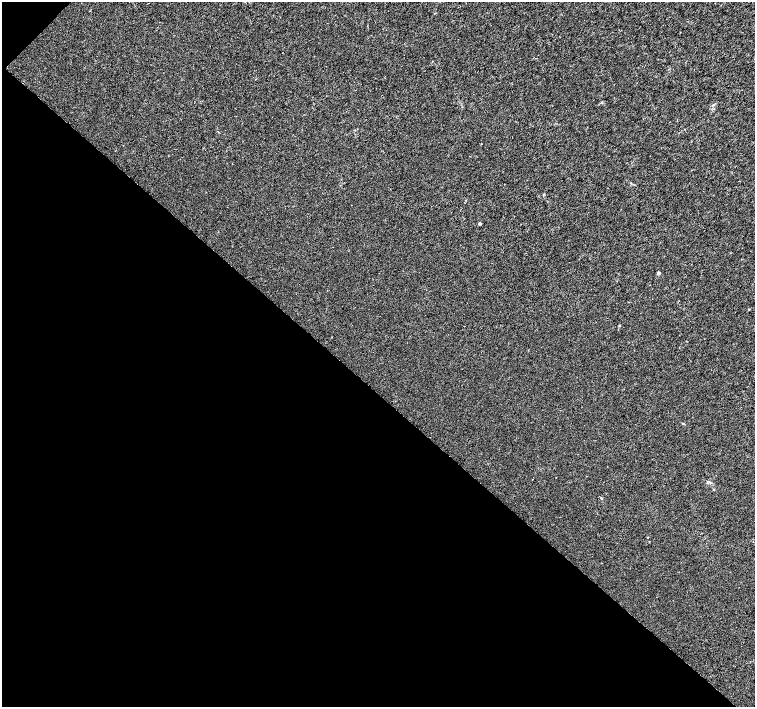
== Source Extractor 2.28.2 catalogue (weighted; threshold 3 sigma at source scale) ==
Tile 9 of 4 x 4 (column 1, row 3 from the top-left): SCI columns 8-1512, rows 1638-3046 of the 6026 x 6026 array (HDU 1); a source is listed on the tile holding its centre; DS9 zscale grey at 2 x 2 block average (1 PNG px = mean of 2 x 2 image px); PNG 757 x 709 px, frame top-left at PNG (2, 2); no overlay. Shown black and unused: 45% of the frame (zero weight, under 3 of 4 exposures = <1% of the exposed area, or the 3 px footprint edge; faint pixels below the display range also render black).
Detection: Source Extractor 2.28.2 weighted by HDU 2 'WHT'; one run over the whole footprint, this tile lists its part. Background 0.00102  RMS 0.0021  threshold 0.00956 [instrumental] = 3 sigma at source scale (4.5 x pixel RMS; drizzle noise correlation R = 1.50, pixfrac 1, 0.0396/0.0396 arcsec/px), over >= 5 px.
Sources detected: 5; all 5 listed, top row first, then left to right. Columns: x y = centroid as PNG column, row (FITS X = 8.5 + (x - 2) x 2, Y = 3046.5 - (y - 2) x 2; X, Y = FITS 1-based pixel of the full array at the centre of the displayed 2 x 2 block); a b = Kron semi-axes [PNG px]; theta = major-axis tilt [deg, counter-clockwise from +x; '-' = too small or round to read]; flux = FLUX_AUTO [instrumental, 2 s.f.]
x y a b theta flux
479 224 2 2 - 1.1
658 273 2 2 - 2.1
749 309 3 2 - 0.31
708 482 3 3 - 0.53
601 498 3 2 - 0.35